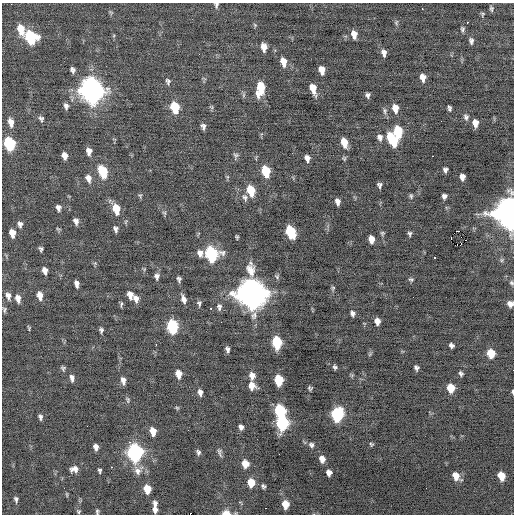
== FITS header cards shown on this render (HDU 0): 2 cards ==
NAXIS1  =                  512 / Axis length
NAXIS2  =                  512 / Axis length

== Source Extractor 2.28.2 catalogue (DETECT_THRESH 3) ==
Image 512 x 512 px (HDU 0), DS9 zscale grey, 1 PNG px = 1 image px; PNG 516 x 516 px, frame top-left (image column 1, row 512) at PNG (2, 3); no overlay
Background -0.0987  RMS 0.84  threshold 2.52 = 3 sigma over >= 5 px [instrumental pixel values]
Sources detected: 164; all 164 listed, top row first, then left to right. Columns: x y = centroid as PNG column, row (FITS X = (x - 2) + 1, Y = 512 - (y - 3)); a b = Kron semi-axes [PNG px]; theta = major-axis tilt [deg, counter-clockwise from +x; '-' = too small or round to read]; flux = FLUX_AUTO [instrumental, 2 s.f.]
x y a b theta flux
216 5 8 5 80 130
491 8 8 5 -78 110
422 9 2 2 - 210
111 12 8 3 -45 74
483 14 6 5 - 79
396 22 7 5 70 85
467 22 2 2 - 390
255 25 5 4 - 70
21 29 11 7 -75 850
462 29 6 5 - 110
354 34 8 5 -77 400
31 37 9 8 - 4700
471 41 7 5 -85 160
264 47 8 5 -82 450
384 53 7 5 -80 240
283 62 9 6 -76 580
72 70 6 4 -62 160
322 70 7 5 -78 560
423 77 7 5 -78 360
168 81 8 6 -75 140
260 88 13 7 81 1500
313 89 11 5 -72 570
91 91 12 10 -72 38000
368 95 5 4 - 140
66 106 7 5 -76 180
175 107 9 6 -75 2000
395 108 8 6 -78 500
449 108 5 3 - 120
385 111 9 5 86 140
466 117 8 6 -79 160
41 118 7 6 - 140
11 122 10 6 -78 380
475 123 7 5 -83 430
203 126 6 5 - 190
398 132 9 6 -79 2000
380 137 8 7 - 240
393 140 13 7 -60 2200
344 143 9 6 -75 740
9 144 9 7 -77 3800
89 151 7 5 -83 300
64 156 7 5 -75 410
236 156 9 7 77 140
307 158 6 5 - 250
344 158 6 5 - 86
445 170 5 4 - 160
103 171 10 6 -71 2200
266 171 9 6 -76 1900
462 177 6 5 - 330
88 178 9 6 -73 330
379 185 5 4 - 140
251 191 9 6 -75 1400
140 196 5 5 - 77
411 196 7 4 -81 93
444 196 5 4 - 190
245 197 9 6 -70 170
337 202 6 4 -75 270
58 208 7 5 -82 200
116 209 10 6 -76 1100
164 213 6 5 - 91
510 213 11 9 -82 89000
76 221 7 5 -68 210
20 224 7 6 - 190
116 229 6 4 -72 170
458 231 2 2 - 2800
290 232 9 6 -71 3100
12 233 8 5 -78 500
382 233 5 5 - 86
410 234 6 4 -88 110
237 237 4 3 - 76
451 237 3 2 - 380
371 239 7 5 -82 480
465 240 2 2 - 300
461 244 2 2 - 510
41 249 5 4 - 120
200 253 8 6 -70 290
211 254 9 8 - 7600
435 258 3 3 - 410
501 260 6 4 89 92
95 263 5 5 - 79
45 271 7 5 -75 290
157 276 8 6 -89 200
277 277 7 6 - 96
179 279 5 4 - 140
411 279 7 5 -14 94
512 283 6 5 - 98
77 284 7 4 -81 250
333 288 5 4 - 74
251 294 13 11 -77 75000
40 295 9 6 -79 410
130 295 9 6 -68 360
8 296 10 6 -78 260
413 297 2 2 - 23
18 298 9 6 -77 370
136 299 8 6 -74 250
184 299 9 5 -73 270
199 303 7 5 -88 120
121 304 8 4 80 97
510 304 6 6 - 280
219 307 9 6 -87 180
211 308 3 2 - 62
4 310 8 4 -77 110
352 313 6 5 - 170
377 321 6 5 - 330
221 322 2 2 - 29
172 326 9 6 -80 4900
29 328 5 3 - 64
101 330 6 5 - 130
277 342 8 6 -85 3300
156 345 3 2 - 47
451 345 5 4 - 170
227 349 6 4 -79 160
491 353 7 6 - 1100
370 354 7 4 71 74
335 367 4 4 - 100
63 368 6 5 - 110
416 368 5 4 - 140
461 373 5 4 - 120
178 374 8 6 -81 550
252 376 8 6 -83 360
72 378 8 5 -81 200
123 380 8 4 -80 270
279 380 8 6 -83 2100
252 386 8 7 - 480
310 388 4 3 - 82
451 388 7 6 - 910
200 392 7 5 -82 250
513 392 5 2 - 63
128 400 8 5 -69 100
177 408 5 5 - 69
280 411 8 7 - 3800
337 415 9 7 80 5300
40 417 6 4 -82 140
273 421 3 2 - 90
282 423 9 7 -86 5300
87 426 2 2 - 51
241 427 5 5 - 200
153 431 7 5 -78 560
130 442 2 2 - 1100
371 444 5 4 - 74
311 445 6 6 - 150
96 447 6 4 -75 260
198 452 6 5 - 130
220 452 10 4 -77 150
135 453 10 7 -84 12000
279 454 2 2 - 57
322 459 7 6 - 360
245 464 7 6 - 690
112 467 3 3 - 69
74 469 9 6 7 290
99 470 4 3 - 100
137 471 12 8 -69 360
329 473 6 5 - 290
456 476 8 6 -49 560
501 476 7 6 - 830
251 482 7 6 - 880
263 486 5 4 - 110
147 489 7 6 - 930
67 494 7 3 -81 57
16 499 7 3 -74 120
285 504 7 6 - 740
155 507 12 4 -90 390
79 511 6 5 - 74
97 511 6 3 -90 89
226 513 8 5 0 490
At the frame edge (FLAGS 8, measured only in part): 7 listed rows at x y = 216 5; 510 213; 512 283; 510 304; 513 392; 97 511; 226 513